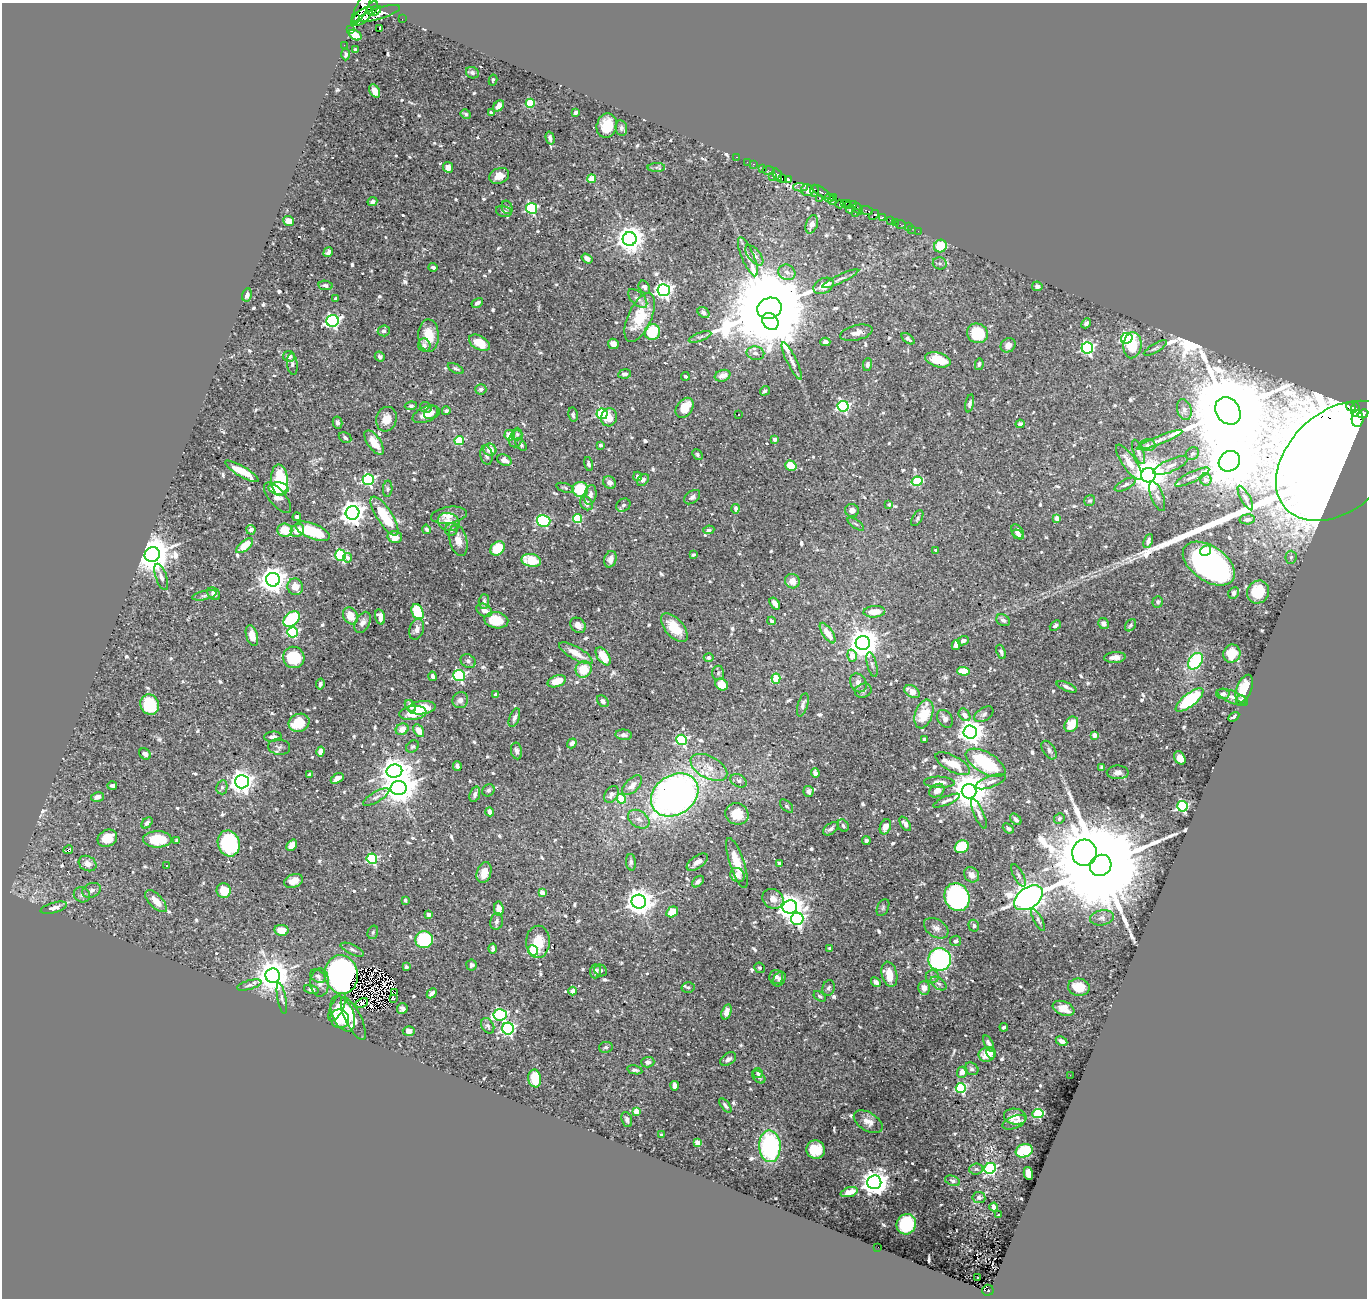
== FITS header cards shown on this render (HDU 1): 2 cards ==
NAXIS1  =                 1365
NAXIS2  =                 1296

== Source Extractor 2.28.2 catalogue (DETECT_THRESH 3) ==
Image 1365 x 1296 px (HDU 1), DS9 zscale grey, 1 PNG px = 1 image px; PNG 1369 x 1300 px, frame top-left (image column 1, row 1296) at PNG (2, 3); each listed source drawn as its Kron ellipse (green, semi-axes under 4 px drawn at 4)
Background 0.296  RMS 0.0063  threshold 0.0188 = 3 sigma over >= 5 px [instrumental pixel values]
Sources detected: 783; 3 with non-positive FLUX_AUTO (blend fragments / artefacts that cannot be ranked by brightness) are neither listed nor drawn; of the other 780, the 500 brightest by FLUX_AUTO listed and drawn (280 fainter detections omitted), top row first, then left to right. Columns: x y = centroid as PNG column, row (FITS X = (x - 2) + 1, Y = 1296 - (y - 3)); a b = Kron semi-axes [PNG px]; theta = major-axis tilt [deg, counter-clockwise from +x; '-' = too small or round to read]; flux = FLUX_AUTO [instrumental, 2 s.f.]
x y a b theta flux
362 7 18 5 65 2500
372 8 7 4 59 2200
375 11 6 3 33 1800
379 14 22 5 17 4500
362 16 13 6 38 2300
356 18 4 3 - 540
402 19 2 2 - 4.1
380 29 3 3 - 5.4
350 30 2 2 - 10
355 35 7 4 -33 5.9
344 45 2 2 - 5.2
355 50 4 3 - 0.87
346 54 6 4 87 1
472 73 7 5 -27 1
493 80 5 3 - 1
375 91 7 5 -60 5
530 103 4 4 - 26
499 106 6 4 50 2.4
576 112 4 3 - 0.97
491 113 4 3 - 0.9
466 114 5 4 - 0.86
607 126 12 10 75 8.8
621 128 8 6 -80 1.1
550 138 6 4 -73 1.4
736 157 3 2 - 18
747 162 2 2 - 9.4
753 164 3 2 - 20
448 167 5 5 - 2.8
656 167 8 4 1 0.99
762 168 3 2 - 25
768 171 6 3 -4 26
777 175 7 3 -68 490
499 176 10 7 22 4.9
772 177 3 2 - 18
782 178 3 3 - 220
592 179 4 4 - 13
788 179 4 3 - 290
800 187 7 4 -2 310
807 190 6 6 - 600
814 191 6 3 90 430
821 192 10 4 -34 250
834 197 3 3 - 170
819 198 4 3 - 200
829 198 4 3 - 160
833 200 4 3 - 210
372 202 5 4 - 1.9
846 203 6 2 0 420
840 204 4 2 - 160
853 205 3 2 - 28
849 206 4 3 - 91
507 207 7 5 -75 0.87
531 208 5 5 - 58
850 209 4 3 - 110
858 209 6 3 -53 51
867 210 6 3 -22 93
504 211 8 5 -14 1.2
855 213 3 2 - 19
874 215 6 3 41 510
882 217 4 3 - 150
288 221 6 5 - 4.4
891 221 4 3 - 18
895 222 3 2 - 13
812 224 9 6 70 3.7
901 224 5 2 - 16
908 227 2 2 - 3.4
911 229 3 2 - 6.2
918 231 2 2 - 3.6
630 239 7 7 - 540
940 246 6 6 - 12
328 252 5 4 - 1.4
754 255 12 6 -51 2
748 257 21 6 -67 3.3
587 258 6 4 -34 2.5
940 263 7 6 - 1.1
433 267 4 3 - 1.2
787 272 9 7 -25 2.3
840 279 20 4 26 2
325 285 7 4 -8 1.1
823 286 11 7 28 6.2
1037 286 5 4 - 1.6
644 287 7 5 -56 1.3
664 290 6 6 - 160
247 295 7 5 76 1.6
336 299 4 3 - 1
638 299 12 6 -44 1.9
477 303 6 4 30 1.2
769 308 12 10 23 12000
703 312 6 5 - 1.4
640 317 26 11 65 17
332 321 6 5 - 110
770 321 9 7 -51 490
1086 323 5 3 - 1.2
384 331 6 5 - 1.5
652 332 8 7 - 21
856 333 16 7 14 3.5
977 333 11 9 -23 21
429 335 16 10 -88 9.1
700 337 12 4 21 1.3
1127 338 6 5 - 75
908 339 7 4 -37 1.2
825 342 5 4 - 1.5
479 343 11 6 -31 8.2
613 344 5 5 - 2.7
424 345 7 6 - 1.7
1008 345 8 6 38 2.7
1132 345 13 9 85 14
1087 348 5 5 - 83
1155 348 13 3 30 0.97
755 353 9 6 -10 1.9
289 356 6 5 - 2.1
380 357 5 5 - 0.98
938 360 13 7 -16 9.8
792 361 20 5 -64 2.6
292 364 11 5 -83 1.3
979 364 6 4 78 0.89
867 365 6 4 79 1.3
456 368 8 4 -26 0.93
625 374 6 4 8 1.2
685 376 4 3 - 0.93
723 376 8 5 18 3.5
481 389 5 5 - 1.3
765 391 5 4 - 0.95
970 403 9 4 78 1
411 406 6 4 8 0.88
843 406 5 5 - 79
426 407 6 5 - 1.1
1351 407 5 3 - 230
684 408 11 7 56 8.5
1184 409 10 7 -74 2
1355 409 7 3 83 310
446 411 4 4 - 1.3
1228 411 15 11 -55 12000
431 413 8 5 38 2
426 414 14 7 22 4.7
602 414 5 5 - 43
738 414 3 2 - 0.94
1363 414 5 4 - 680
573 415 7 4 -80 0.88
609 417 9 8 - 5.2
386 419 12 10 74 5.4
1358 419 8 6 88 670
338 423 6 5 - 1.7
1020 424 4 4 - 1.1
517 434 6 5 - 0.84
509 435 5 5 - 4.9
345 438 6 5 - 1.1
516 439 9 6 68 1.5
775 439 4 4 - 1.4
1159 440 24 4 21 2.6
459 441 4 4 - 18
374 443 14 6 -55 6.7
521 445 7 4 -50 0.96
601 445 4 3 - 1.6
1148 445 8 6 -1 1.4
490 450 6 6 - 4.3
1139 452 13 5 -69 1.5
1192 454 7 6 - 1.1
486 455 10 6 -78 1.7
697 455 6 4 -50 0.84
504 460 7 5 -23 2.3
1229 461 11 10 - 3300
1338 461 71 49 42 5300
1129 462 21 7 -55 5.7
588 464 7 4 -76 1.2
791 466 6 5 - 8.9
1170 466 19 6 24 2.7
242 471 19 5 -30 12
1148 475 7 7 - 1000
638 476 4 4 - 1.7
1192 477 19 5 26 2
368 479 5 5 - 71
1206 479 6 6 - 2.2
280 480 16 8 -87 27
643 480 7 5 45 1.4
917 481 5 4 - 32
610 483 7 6 - 2
1125 485 12 5 27 1.3
278 488 10 6 -6 9.9
565 488 9 4 -18 0.88
388 489 8 4 87 0.82
580 489 8 7 - 18
590 495 10 6 77 2.6
1157 496 16 6 -69 1.9
692 497 9 6 39 1.3
278 498 19 8 -49 3.5
1245 498 14 4 -61 1.4
1090 501 6 5 - 1.1
586 503 7 5 -56 2.5
623 505 7 6 - 1.1
889 505 4 3 - 0.89
735 509 5 4 - 1
852 511 7 6 - 2.1
352 513 7 6 - 420
449 515 18 8 8 4.4
384 516 22 7 -57 18
297 517 4 3 - 2
917 518 9 4 60 0.84
1057 518 4 4 - 4.9
578 519 4 4 - 27
1247 519 7 5 4 2
544 521 7 5 -16 47
449 522 11 9 -22 4.6
856 524 9 3 -33 0.84
426 529 4 4 - 0.89
451 529 6 6 - 1
251 530 5 4 - 2.1
285 530 7 6 - 8.7
297 530 7 6 - 6.2
709 530 5 4 - 0.94
312 531 18 7 -21 21
1017 532 8 5 -51 1.6
1018 535 6 4 -27 0.92
395 537 7 6 - 5.5
458 540 16 8 -76 4.5
1148 541 7 4 68 1.7
245 546 10 5 40 8.7
498 548 8 6 44 14
936 550 3 3 - 1.4
1206 551 6 5 - 8.8
152 555 8 7 - 1400
340 555 5 5 - 38
693 555 4 3 - 0.87
1291 557 6 5 - 0.92
348 558 4 4 - 1.8
610 559 8 6 73 2.3
531 560 10 6 -12 12
1209 564 29 17 -35 150
161 577 14 5 -70 1.8
273 580 7 7 - 510
792 581 7 7 - 3.6
295 587 8 7 - 5
1258 592 12 11 - 14
1234 593 6 5 - 1.5
214 594 7 5 -44 2.1
205 595 12 4 13 1.3
484 601 7 5 86 1.4
1157 602 6 5 - 0.87
775 603 7 4 -54 3
484 610 8 6 -28 3.1
418 612 8 5 -68 16
874 612 11 5 4 6
350 616 9 7 -61 6.1
380 617 8 5 -75 2.9
292 619 9 6 43 37
496 620 12 8 -9 10
1003 620 7 5 -31 1.5
771 621 4 3 - 0.98
363 622 11 7 62 2.2
1104 624 6 5 - 1.5
578 625 8 6 -42 2.8
1130 625 7 5 51 0.85
1055 626 6 4 40 1.1
674 627 17 9 -49 9.8
417 629 11 7 72 2.8
292 632 5 5 - 49
828 633 12 5 -56 5.9
252 635 11 5 -73 5
963 641 6 4 23 2.2
863 643 7 7 - 680
956 645 5 4 - 2.9
1001 652 7 4 -68 1.1
576 653 19 6 -30 6
1232 654 9 8 - 7.1
603 656 10 5 -54 8.4
852 656 6 4 -74 5.6
294 657 11 10 - 17
709 657 5 3 - 1.3
1115 657 11 5 4 2.7
468 661 8 6 -37 1.2
1195 661 9 6 53 38
872 664 13 5 -75 1.2
584 669 8 8 - 8.9
963 671 6 4 -4 11
718 673 7 6 - 0.87
433 676 5 3 - 1.4
459 676 6 5 - 57
776 679 5 4 - 13
557 681 9 5 18 6.6
858 683 10 8 -59 2.4
320 684 6 4 78 1.1
722 685 7 5 -32 6.1
1067 687 11 4 -23 1.4
1244 689 14 7 69 12
863 691 8 7 - 1.2
912 692 8 5 -31 4.6
1223 694 7 5 -3 1.6
496 695 4 4 - 1
1233 697 16 6 -23 2.3
460 700 8 7 - 2.1
1190 700 17 6 38 29
1241 700 5 5 - 1.3
603 701 7 5 -48 1.3
150 704 10 9 - 20
803 705 12 5 73 1.6
410 706 6 4 -48 2.5
422 708 14 6 6 12
413 713 14 7 7 7.2
924 714 15 8 72 13
984 714 10 6 33 1.5
964 715 7 5 -51 2.5
1234 717 6 3 31 0.96
514 718 10 5 68 1.4
945 719 9 7 -56 2.2
299 723 10 9 - 13
1071 724 8 6 57 8.3
402 729 6 5 - 4.6
419 731 7 4 -59 5.5
970 732 7 6 - 420
624 735 8 5 -7 1.3
1095 735 4 4 - 2.8
273 737 9 5 5 1.3
924 739 4 3 - 1.1
681 740 5 5 - 60
572 743 5 4 - 1.8
279 747 11 7 -7 1.6
413 747 7 5 40 0.81
1049 750 10 6 -57 1.4
321 751 5 4 - 3.9
516 751 8 5 -80 1.5
145 754 6 5 - 1.5
1180 758 7 5 -60 3.8
985 763 22 10 -30 31
953 764 19 8 -28 9.4
457 766 5 3 - 1.4
709 767 20 11 -29 6.9
1102 767 4 3 - 0.88
394 771 8 6 10 470
1118 772 11 6 -1 1.8
815 773 5 4 - 1.8
310 775 4 3 - 2.1
337 778 7 4 33 2.3
739 781 9 6 -31 1.2
242 782 7 6 - 360
939 782 15 5 -2 3.2
991 782 16 5 20 2.1
112 785 5 4 - 1.1
632 785 12 6 44 3.1
222 787 7 5 77 1.1
399 788 8 7 - 780
488 790 6 5 - 1.2
808 791 5 5 - 1.3
937 791 8 6 34 2.3
969 791 7 7 - 1200
475 794 8 5 71 1.6
611 794 9 6 56 2.3
675 795 25 19 33 230
98 797 7 4 13 2
376 797 15 5 30 1.8
621 799 5 4 - 15
946 801 14 4 23 1.4
787 806 8 5 -45 0.96
1182 806 5 5 - 62
490 812 4 4 - 2.2
737 814 12 10 -25 6.2
979 814 16 5 -66 1.8
639 819 12 8 -34 2.6
1016 819 7 4 -46 1.2
1059 819 6 5 - 0.91
147 823 6 4 46 1.4
905 824 8 4 -57 1.9
843 826 6 5 - 0.93
885 827 8 5 69 3.9
1008 828 6 4 -40 1.1
831 829 9 5 38 1.6
107 838 10 8 29 6.4
157 839 14 8 -1 11
177 841 4 3 - 1.1
866 841 4 3 - 1.3
229 843 13 11 -71 39
292 845 6 4 54 4.3
962 847 7 6 - 19
68 850 5 3 - 8.6
1084 853 13 12 - 2300
372 859 5 5 - 44
631 862 8 5 -85 0.95
697 862 12 6 35 3.2
737 863 26 7 -71 8.6
780 863 3 3 - 1.6
88 864 9 7 -28 3.1
167 865 3 2 - 0.84
1101 865 11 10 - 20000
484 873 11 7 74 4.7
737 875 8 6 -47 3.2
972 875 8 7 - 3
1019 875 12 5 -63 1.2
293 881 10 6 20 3.6
698 881 7 4 44 1.5
91 890 9 7 20 1.8
224 891 7 7 - 7.7
542 893 4 4 - 4
82 895 8 7 - 1.4
957 897 14 12 -66 96
1028 898 16 10 36 990
773 899 11 9 -34 3.4
405 900 4 3 - 1
156 901 14 6 -46 4.9
639 902 7 7 - 500
790 907 7 6 - 480
54 908 13 5 16 2
883 908 9 5 65 0.83
499 909 7 5 -85 4.5
672 912 6 5 - 7.1
429 914 4 3 - 3.5
1102 918 12 7 11 1.9
797 919 6 6 - 88
1038 920 12 4 -62 1.1
497 921 8 6 79 1.4
974 926 6 5 - 1.3
936 928 13 8 -33 2.7
281 930 7 5 -10 5.7
373 932 7 5 75 0.87
424 940 9 8 - 30
955 941 5 5 - 1
538 942 16 12 87 9.3
830 948 4 3 - 0.88
493 949 5 3 - 1.3
352 950 12 5 -24 1.4
533 950 5 4 - 27
940 959 11 11 - 64
471 965 5 5 - 1.4
406 967 4 3 - 1.1
759 968 5 5 - 0.92
601 970 6 5 - 0.96
595 971 7 5 83 1.5
889 974 13 7 -76 7.9
341 975 19 16 -81 170
273 976 7 7 - 870
318 976 8 6 -34 1.2
776 977 7 7 - 1.7
932 977 6 6 - 1.5
779 979 8 5 56 1.3
876 982 5 4 - 2
320 983 14 9 90 3.1
938 983 9 5 -35 1.3
249 985 12 4 15 1.3
688 987 6 5 - 0.91
1079 987 11 8 -9 7.4
829 988 8 6 72 1
924 988 6 6 - 2.8
311 989 7 4 -12 1
572 991 4 4 - 1.9
394 992 2 2 - 1.4
432 993 5 3 - 1.8
820 996 7 4 -31 0.88
282 998 16 4 -79 1.2
394 999 3 2 - 2.3
362 1003 7 3 26 1.2
337 1007 15 6 63 3.6
1064 1008 11 7 -22 3.7
402 1009 5 5 - 1.3
726 1012 8 4 71 2.4
343 1014 19 10 -66 13
500 1015 6 5 - 68
340 1019 10 9 - 5.2
353 1019 23 8 -64 7
488 1026 8 6 -60 1.1
1004 1027 4 3 - 0.97
508 1029 6 6 - 95
409 1031 6 4 -3 1.6
1062 1041 6 4 -25 2.1
989 1043 9 3 -63 1.4
606 1047 7 5 10 0.99
991 1053 6 4 -77 1.7
987 1055 8 7 - 4
728 1059 9 5 32 1.7
648 1062 7 5 3 1.8
971 1069 7 6 - 1.2
635 1070 8 4 -12 1.2
962 1072 6 5 - 3.9
758 1073 5 4 - 1.1
1070 1075 2 2 - 2
759 1077 7 5 -43 1
535 1078 9 6 -80 12
675 1086 5 4 - 2.6
961 1088 5 5 - 41
725 1105 8 4 -52 1.1
636 1111 4 4 - 7.4
1038 1113 5 4 - 33
1015 1117 11 8 -8 4.1
627 1120 8 5 -70 1.1
868 1122 16 9 -31 3.6
1014 1122 12 6 21 1.5
661 1135 3 3 - 1.2
697 1142 4 4 - 4.5
770 1146 16 10 -88 48
816 1150 9 9 - 11
1024 1151 8 6 18 21
990 1168 6 5 - 64
976 1169 7 5 5 1
1028 1173 6 4 -76 6.7
953 1181 8 4 -20 0.95
874 1182 7 7 - 520
849 1192 9 4 19 4.5
979 1197 6 5 - 1.1
994 1207 4 4 - 1.8
999 1215 4 3 - 1.3
906 1224 10 9 - 28
878 1247 2 2 - 5.1
978 1278 3 2 - 1.1
988 1290 5 5 - 49
At the frame edge (FLAGS 8, measured only in part): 1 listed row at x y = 362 7
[280 fainter detections neither listed nor drawn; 3 non-positive-flux detections neither listed nor drawn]